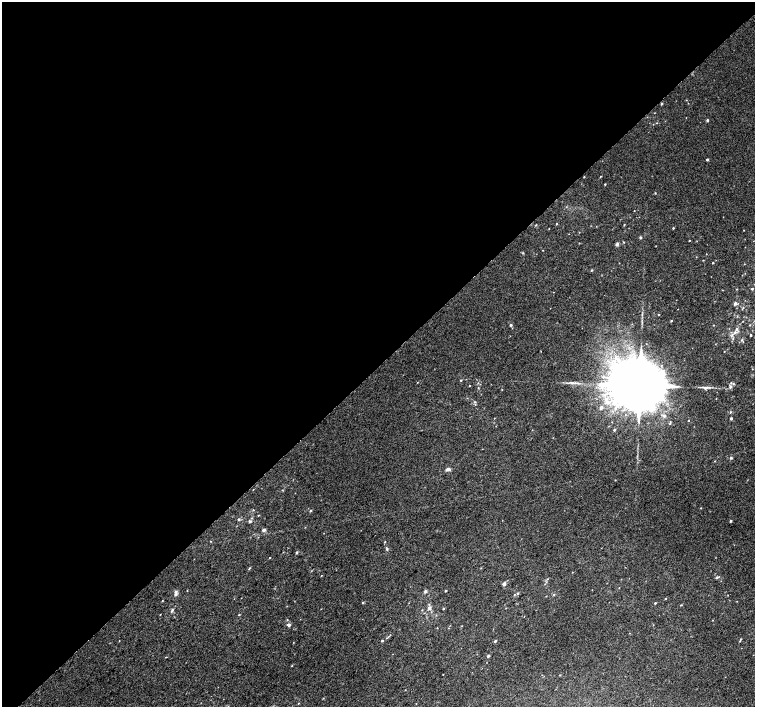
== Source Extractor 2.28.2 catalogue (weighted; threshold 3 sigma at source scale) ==
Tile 2 of 4 x 4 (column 2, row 1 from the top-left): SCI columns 1543-3048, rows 4481-5889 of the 6091 x 6076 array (HDU 1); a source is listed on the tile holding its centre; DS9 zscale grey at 2 x 2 block average (1 PNG px = mean of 2 x 2 image px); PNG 757 x 709 px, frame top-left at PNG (2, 2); no overlay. Shown black and unused: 52% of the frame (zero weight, under 2 of 3 exposures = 2% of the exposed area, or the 3 px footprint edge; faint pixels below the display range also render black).
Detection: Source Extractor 2.28.2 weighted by HDU 2 'WHT'; one run over the whole footprint, this tile lists its part. Background 0.00858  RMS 0.007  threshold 0.0316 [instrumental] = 3 sigma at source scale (4.5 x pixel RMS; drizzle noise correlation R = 1.50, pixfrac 1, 0.0396/0.0396 arcsec/px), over >= 5 px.
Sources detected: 96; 1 long thin detection or spike segment (spike, bleed or trail) — not listed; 2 inside a brighter listed object's ellipse — not listed separately; the other 93 listed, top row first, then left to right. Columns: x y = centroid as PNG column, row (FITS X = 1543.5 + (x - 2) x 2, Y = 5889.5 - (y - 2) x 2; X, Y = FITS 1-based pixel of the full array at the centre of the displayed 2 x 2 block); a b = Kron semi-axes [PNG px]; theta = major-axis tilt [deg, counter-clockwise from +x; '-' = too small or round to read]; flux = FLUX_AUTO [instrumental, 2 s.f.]
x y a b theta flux
661 104 3 2 - 2
707 120 2 2 - 3
657 123 2 2 - 0.7
707 159 2 2 - 2.7
600 176 2 2 - 0.82
584 177 2 2 - 0.78
605 184 2 2 - 1.2
655 193 3 2 - 1
634 210 2 2 - 0.62
556 224 2 2 - 1.3
624 224 3 2 - 0.77
536 225 3 2 - 1
673 228 2 2 - 1.1
549 229 2 2 - 0.55
640 237 3 3 - 2
689 241 2 2 - 0.84
624 242 3 2 - 0.81
579 243 2 2 - 0.69
617 244 5 4 - 2.8
543 250 2 2 - 0.63
706 254 2 2 - 0.5
696 257 2 2 - 0.55
713 263 2 2 - 0.97
591 270 2 2 - 2
752 289 3 2 - 1.5
735 303 3 3 - 4.6
659 315 2 2 - 0.91
671 321 2 2 - 1.1
511 325 3 2 - 2.4
714 325 2 2 - 0.68
736 329 4 3 - 3.4
751 335 3 2 - 1.3
733 339 3 3 - 1.6
742 340 3 3 - 1.9
724 351 2 2 - 0.68
461 380 2 2 - 1.2
731 383 3 3 - 1.2
470 385 2 2 - 0.68
640 385 16 12 37 24000
706 387 13 4 0 6.5
730 387 4 3 - 4.1
478 388 3 2 - 0.71
475 402 4 2 - 1.2
608 402 13 5 13 15
730 412 3 3 - 1.7
664 416 5 5 - 3.7
494 418 2 2 - 0.52
731 418 2 2 - 3.4
689 421 2 2 - 0.85
670 423 4 3 - 1.4
614 430 2 2 - 2.8
731 458 3 3 - 2.5
715 461 2 2 - 0.66
448 469 5 3 - 5.7
701 508 2 2 - 0.7
253 510 2 2 - 0.88
311 511 3 2 - 1.7
238 519 3 3 - 2
250 521 5 3 - 2.3
730 521 2 2 - 2.5
263 530 3 3 - 4.5
387 549 5 3 - 2
296 552 4 3 - 1.7
270 558 2 2 - 0.84
250 568 4 2 - 1.3
321 575 2 2 - 0.54
717 577 4 3 - 2.3
504 584 3 2 - 7.3
425 591 3 3 - 4
446 591 2 2 - 1.6
176 592 7 4 -77 4.2
518 593 3 3 - 2
665 598 2 2 - 1.2
162 601 3 2 - 0.85
363 602 3 3 - 1.5
655 603 2 2 - 1.6
681 605 4 2 - 0.93
430 608 5 4 - 4.5
443 609 3 2 - 1.1
422 610 3 2 - 0.76
172 611 6 3 60 2.7
160 614 2 2 - 0.61
239 614 3 2 - 1.2
287 620 3 2 - 0.98
289 625 3 2 - 6.8
740 639 3 2 - 1.4
382 640 2 2 - 1.9
495 641 3 2 - 2.1
488 656 2 2 - 3.8
166 657 3 2 - 0.72
292 666 2 2 - 0.79
405 690 2 2 - 0.63
323 698 3 2 - 0.84
Diffuse or blended objects may show on this block-average render without a row.